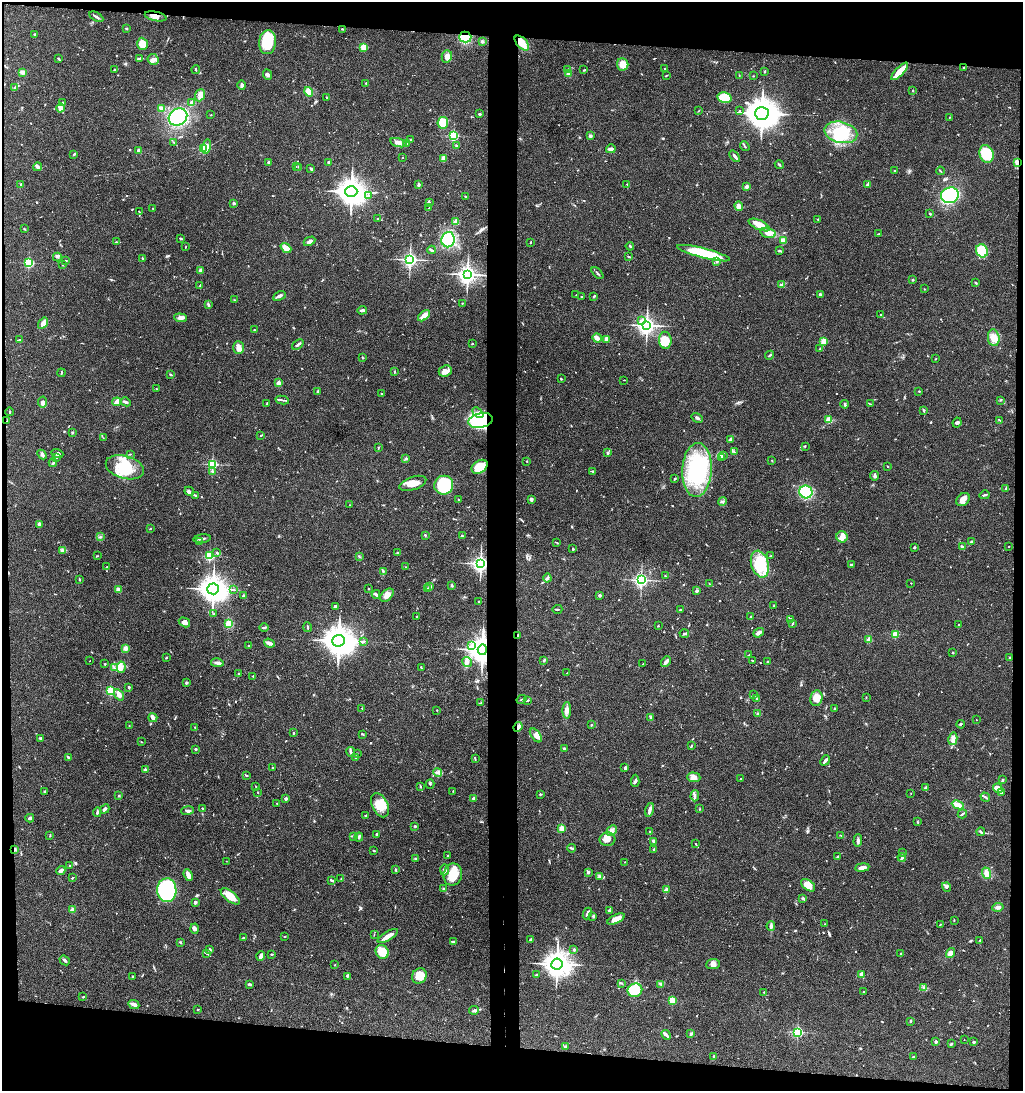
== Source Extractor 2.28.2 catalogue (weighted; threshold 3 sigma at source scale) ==
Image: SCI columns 205-4285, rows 6-4359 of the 4442 x 4368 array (HDU 1 of 3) = the unmasked area's bounding box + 8 px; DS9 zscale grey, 4 x 4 block average (1 PNG px = mean of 4 x 4 image px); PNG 1025 x 1093 px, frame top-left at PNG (2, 2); each listed source drawn as its Kron ellipse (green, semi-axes under 4 px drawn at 4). Shown black and unused: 11% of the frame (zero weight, under 3 of 4 exposures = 6% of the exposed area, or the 3 px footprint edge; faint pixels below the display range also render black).
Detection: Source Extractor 2.28.2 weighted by HDU 2 'WHT'. Background 0.0676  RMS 0.0054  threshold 0.0241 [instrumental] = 3 sigma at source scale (4.5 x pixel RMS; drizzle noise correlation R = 1.50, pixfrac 1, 0.05/0.05 arcsec/px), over >= 5 px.
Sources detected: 772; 2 too faint to see at this stretch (4 x 4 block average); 1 inside a brighter object's white glare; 3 cosmic-ray / hot-pixel residue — neither listed nor drawn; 23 coinciding with a brighter row at this scale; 35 inside a brighter listed object's ellipse — not listed separately; of the other 708, all 500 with FLUX_AUTO >= 1.46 (the completeness limit of this list) listed and drawn (208 fainter detections not listed), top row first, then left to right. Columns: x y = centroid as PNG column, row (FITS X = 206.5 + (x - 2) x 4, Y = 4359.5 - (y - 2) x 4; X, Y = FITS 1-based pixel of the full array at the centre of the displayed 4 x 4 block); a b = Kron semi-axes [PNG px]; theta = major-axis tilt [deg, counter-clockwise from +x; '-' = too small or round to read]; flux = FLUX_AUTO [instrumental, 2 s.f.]
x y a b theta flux
156 16 11 4 -11 21
96 17 8 2 -31 6.4
126 28 3 2 - 2.8
342 29 3 2 - 3.2
34 35 3 2 - 2.7
465 37 6 5 - 84
267 42 12 8 84 130
482 42 3 2 - 4.5
522 43 9 5 -46 42
142 44 6 5 - 35
364 47 2 2 - 160
447 56 6 5 - 16
58 58 3 2 - 2.2
140 59 3 2 - 3.9
153 59 5 5 - 14
623 64 6 5 - 40
964 67 2 2 - 2.7
664 68 3 2 - 1.6
196 69 4 2 - 3.1
568 69 3 2 - 1.5
114 70 2 2 - 4.4
584 70 3 2 - 2.6
900 71 11 4 46 41
23 72 4 3 - 12
764 72 2 2 - 2.5
568 73 3 3 - 4.5
268 75 5 4 - 6.8
739 75 2 2 - 1.6
666 76 2 2 - 1.7
753 76 2 2 - 1.7
366 83 2 2 - 6.6
242 85 5 3 - 6.8
15 88 3 2 - 4
913 90 2 2 - 1.7
309 92 5 4 - 30
200 95 6 4 68 14
327 98 2 2 - 1.8
724 98 7 5 -12 100
62 103 3 2 - 3
192 103 2 2 - 19
60 108 4 4 - 15
161 108 3 3 - 6.7
739 110 2 2 - 1.6
699 111 4 2 - 1.5
762 113 7 6 - 4500
479 114 2 2 - 5.6
211 115 2 2 - 2.2
178 117 10 8 35 210
950 117 2 2 - 1.6
443 123 6 5 - 70
841 132 17 10 -13 100
454 136 2 2 - 410
590 136 2 2 - 26
411 140 2 2 - 4.4
174 143 4 2 - 2.6
398 143 8 3 -15 14
407 144 2 2 - 1.9
207 146 7 4 77 17
456 146 3 2 - 3
745 146 5 2 - 3.5
203 149 2 2 - 220
611 149 5 4 - 10
139 150 4 3 - 8.4
74 154 3 2 - 3.6
986 154 9 7 -73 99
735 156 6 2 -49 9.4
402 157 2 2 - 2.1
444 158 4 4 - 25
329 162 2 2 - 7.3
1017 162 4 2 - 13
269 163 3 3 - 6.6
779 165 4 2 - 4.9
38 167 4 3 - 6.4
296 167 3 2 - 1.9
299 167 2 2 - 1.8
311 169 3 2 - 4.6
894 170 2 2 - 2.2
940 171 4 2 - 2.4
21 184 2 2 - 2.3
627 184 2 2 - 2.6
868 184 3 2 - 7.3
419 185 3 2 - 6.8
746 186 2 2 - 33
351 192 6 5 - 3500
368 195 2 2 - 2
950 195 9 8 - 280
465 196 2 2 - 6.3
429 202 3 2 - 2.9
234 203 2 2 - 14
739 206 4 4 - 19
153 208 2 2 - 2
429 208 3 2 - 2.4
139 212 3 2 - 1.6
930 214 2 2 - 4.8
378 218 2 2 - 2.6
818 219 2 2 - 1.7
456 222 2 2 - 80
759 225 11 4 -24 47
24 229 2 2 - 3.1
768 233 8 5 -15 23
879 234 4 2 - 2
181 238 2 2 - 2
448 240 7 6 - 120
309 241 6 3 28 11
783 241 4 3 - 19
116 242 3 2 - 2.6
531 242 2 2 - 1.9
630 246 4 2 - 4.2
186 247 2 2 - 1.5
286 248 6 4 -39 25
431 250 4 2 - 5.5
779 251 3 2 - 3
982 251 7 6 - 95
703 253 27 5 -14 160
57 257 4 2 - 3.9
629 257 4 2 - 3.1
143 259 4 2 - 3.1
66 260 2 2 - 2.2
410 260 3 3 - 910
717 262 2 2 - 1.6
29 263 2 2 - 340
62 265 2 2 - 1.7
201 270 2 2 - 54
597 273 7 2 -48 5.1
467 274 3 3 - 1300
913 280 3 2 - 2.3
976 283 3 2 - 2.8
782 285 3 2 - 7.5
200 286 3 2 - 2.4
924 289 2 2 - 1.7
820 294 3 3 - 5.4
576 295 2 2 - 2.1
279 296 7 2 25 8.6
594 296 3 2 - 2.3
581 297 2 2 - 6.6
234 300 3 2 - 1.6
462 303 2 2 - 1.6
208 304 4 2 - 5
362 310 5 2 - 9.4
881 315 2 2 - 4.6
424 316 7 3 41 26
181 318 6 3 -5 10
641 320 4 2 - 6.2
43 323 6 3 55 21
647 325 3 3 - 1300
254 330 2 2 - 2.3
597 338 4 3 - 18
994 338 8 5 -82 25
607 339 4 3 - 14
19 340 4 2 - 1.6
665 340 8 6 -86 46
824 341 2 2 - 120
472 343 2 2 - 6.4
298 345 6 2 37 6.7
238 347 6 5 - 16
820 348 2 2 - 1.7
770 355 5 2 - 3.4
363 358 3 2 - 1.6
935 359 3 2 - 1.6
395 371 4 2 - 2.5
445 371 7 5 22 21
61 373 4 2 - 2.8
170 374 4 2 - 3
561 379 2 2 - 3
624 380 2 2 - 1.7
279 383 2 2 - 62
156 389 2 2 - 1.6
318 391 3 2 - 6.4
919 391 2 2 - 2.2
381 393 2 2 - 2
282 400 7 2 -12 5.9
1000 400 2 2 - 2
43 402 5 4 - 11
117 402 4 2 - 32
126 402 5 2 - 5.3
267 404 4 2 - 4.6
845 404 4 2 - 4.1
870 404 3 2 - 1.8
923 410 4 2 - 3.5
10 412 4 2 - 3
478 413 6 3 -41 12
697 418 6 2 -32 8.2
481 420 12 7 11 200
829 420 2 2 - 140
1000 420 3 2 - 2.2
7 421 3 2 - 1.6
957 422 5 3 - 6
72 432 3 2 - 2.8
261 435 3 2 - 2.5
103 438 2 2 - 2.3
731 439 4 3 - 5.8
805 446 3 2 - 1.7
378 447 3 2 - 2.5
734 452 4 2 - 3.5
57 453 6 3 -22 7.5
608 453 2 2 - 17
130 454 2 2 - 1.9
42 455 5 3 - 7.2
723 455 3 2 - 2.4
56 457 2 2 - 1.5
406 458 3 2 - 3.2
722 458 3 2 - 3.2
772 460 2 2 - 1.6
527 461 2 2 - 1.7
53 463 4 2 - 5.3
212 464 2 2 - 540
887 466 2 2 - 2
125 467 19 11 -15 99
480 467 9 6 35 68
697 470 27 14 88 280
213 471 4 2 - 3.6
593 471 4 2 - 3.7
874 476 5 2 - 4.4
675 479 2 2 - 3.4
413 483 14 6 20 31
444 485 9 9 - 200
1006 488 3 2 - 6.1
189 491 5 3 - 7.1
806 492 6 6 - 130
195 495 4 2 - 3.6
985 495 5 2 - 4.1
531 499 3 3 - 7.3
458 500 2 2 - 2.5
963 500 7 5 45 24
722 501 4 2 - 4.7
350 505 2 2 - 1.5
39 524 2 2 - 38
150 529 3 2 - 1.7
425 535 2 2 - 2.9
462 536 3 2 - 2.2
100 537 3 2 - 2.3
842 537 6 5 - 21
202 539 8 2 8 7.5
199 542 2 2 - 2.6
972 542 4 2 - 7.5
557 543 2 2 - 2.2
914 547 2 2 - 4.5
962 547 3 3 - 6.7
1009 547 2 2 - 2.4
573 549 2 2 - 2.4
62 550 2 2 - 2.5
217 553 3 2 - 2.5
397 553 3 2 - 3.2
97 556 2 2 - 2.2
209 556 2 2 - 310
359 556 2 2 - 1.7
770 556 3 2 - 2.1
481 564 3 3 - 1100
760 564 14 8 -72 130
851 564 2 2 - 6.3
107 567 2 2 - 1.6
406 567 2 2 - 2.1
383 571 3 2 - 3.2
665 576 2 2 - 1.9
547 578 4 3 - 7.4
79 580 4 2 - 2.3
641 580 2 2 - 880
911 583 2 2 - 1.6
710 584 3 2 - 1.5
452 585 2 2 - 17
430 587 2 2 - 2.5
118 589 4 3 - 11
213 589 6 5 - 3000
368 589 2 2 - 3.8
428 589 2 2 - 1.5
234 590 3 2 - 1.8
697 591 2 2 - 7.5
376 594 4 2 - 8.5
387 595 8 5 43 19
600 595 2 2 - 21
244 596 2 2 - 29
478 602 2 2 - 1.9
335 606 3 2 - 3.8
774 606 3 2 - 1.7
557 609 5 2 - 3.8
680 610 3 2 - 1.7
214 614 2 2 - 1.9
417 616 3 2 - 2.2
751 616 2 2 - 2
790 620 4 2 - 5.4
184 622 6 4 -31 11
793 623 2 2 - 1.9
229 624 3 3 - 35
958 625 2 2 - 2.4
658 626 2 2 - 4.7
264 627 4 2 - 5.4
308 627 5 2 - 3.8
759 633 6 3 37 11
684 634 5 2 - 4.5
895 634 2 2 - 150
518 635 3 2 - 3.3
869 639 2 2 - 95
339 641 6 6 - 4300
363 641 2 2 - 2.1
269 643 5 3 - 15
471 645 4 3 - 7.8
248 646 2 2 - 2.4
125 648 4 3 - 10
482 650 5 4 - 3300
953 653 2 2 - 2.7
748 655 2 2 - 2.1
166 657 2 2 - 3.3
1010 658 2 2 - 4.3
544 660 3 2 - 5.4
752 660 2 2 - 2.4
90 661 2 2 - 1.6
467 662 5 4 - 10
666 662 6 2 48 16
767 662 3 2 - 2.1
217 663 6 3 -11 12
105 664 2 2 - 3.3
643 664 2 2 - 1.7
121 667 6 3 83 9.2
114 668 2 2 - 1.5
421 668 3 2 - 2.4
239 673 3 2 - 1.5
567 673 2 2 - 1.6
253 676 2 2 - 2
186 683 2 2 - 22
129 687 2 2 - 3.5
111 691 2 2 - 280
119 695 6 4 -56 20
753 695 3 2 - 2
866 697 2 2 - 1.7
816 698 8 6 79 35
521 699 5 2 - 3.8
757 699 4 2 - 3.4
528 700 3 2 - 1.6
481 703 3 2 - 2.2
362 708 2 2 - 3
834 708 2 2 - 2.5
437 710 2 2 - 2.1
567 710 8 3 89 13
758 713 4 2 - 3.5
651 717 2 2 - 2.1
153 718 5 2 - 18
976 720 2 2 - 2.4
961 724 4 2 - 2.3
591 725 2 2 - 5.7
129 726 2 2 - 2.3
195 727 3 2 - 1.6
518 727 5 3 - 13
294 733 2 2 - 7.4
363 734 4 2 - 2.8
536 735 8 4 -53 29
40 738 3 2 - 4
953 739 6 3 77 13
141 742 2 2 - 1.5
691 746 4 2 - 2.6
564 748 2 2 - 4.2
196 749 2 2 - 5.6
351 752 4 2 - 8.2
357 754 3 2 - 3.2
68 757 3 2 - 4.3
356 758 2 2 - 1.8
475 759 3 2 - 2.4
825 760 5 2 - 9.5
272 767 3 2 - 1.5
625 768 3 2 - 5.7
146 770 4 2 - 7.3
437 772 4 2 - 6.6
247 776 3 2 - 2.3
694 777 7 5 -4 15
741 778 2 2 - 1.7
1003 780 2 2 - 1.5
635 781 6 2 86 5.2
430 784 4 2 - 2.3
256 786 2 2 - 1.7
420 786 3 2 - 2.2
926 788 3 2 - 2.6
998 788 5 4 - 12
44 791 2 2 - 2.6
453 791 2 2 - 1.5
258 792 2 2 - 1.7
1001 792 3 2 - 5.9
911 793 2 2 - 1.5
540 794 2 2 - 2.8
119 796 3 2 - 1.5
695 796 5 2 - 6.4
985 797 5 2 - 4.4
286 799 2 2 - 21
474 799 2 2 - 30
277 803 3 2 - 2.4
380 805 13 8 -64 52
958 805 6 4 -25 24
202 808 3 2 - 1.7
105 809 5 3 - 8
699 809 2 2 - 1.5
650 810 7 3 76 11
187 811 6 3 9 6.6
97 812 5 2 - 4.6
962 814 5 2 - 4
365 815 2 2 - 9.2
30 818 4 3 - 7.4
917 822 3 2 - 2
415 826 3 2 - 2.4
561 828 2 2 - 100
612 831 6 4 43 13
650 831 3 2 - 2.3
981 832 4 2 - 5.4
377 834 2 2 - 3.7
50 835 3 2 - 2.2
841 835 2 2 - 1.9
354 836 3 2 - 2.8
359 837 4 2 - 4.4
607 839 8 7 - 29
654 841 3 2 - 3.5
858 841 6 3 87 7.8
695 844 2 2 - 1.7
572 848 4 2 - 4.9
15 849 4 2 - 3.2
654 849 2 2 - 14
374 851 3 2 - 3.2
903 853 3 2 - 2.8
448 856 2 2 - 3.9
837 857 3 2 - 3.1
902 857 4 2 - 6
416 859 3 2 - 2.3
226 861 2 2 - 1.7
625 862 2 2 - 1.6
69 865 2 2 - 1.6
862 868 7 3 8 17
61 870 4 3 - 12
396 870 3 2 - 3.1
444 870 5 3 - 7.5
588 872 4 3 - 5.3
987 873 6 3 -69 22
188 875 6 2 -69 33
453 875 11 9 79 55
599 877 4 2 - 4.2
72 878 3 2 - 2.2
341 879 3 2 - 1.9
332 881 4 2 - 5.1
808 885 8 5 -38 31
946 887 5 3 - 6
444 889 2 2 - 6.5
167 890 12 9 -89 290
666 890 2 2 - 65
230 896 11 5 -39 49
803 898 3 3 - 4.7
195 902 2 2 - 26
998 907 6 3 7 11
72 910 2 2 - 73
609 911 4 2 - 5.7
587 913 6 2 64 6.9
593 916 3 2 - 3.1
616 919 9 4 26 31
954 920 2 2 - 1.5
825 924 2 2 - 2
940 925 2 2 - 1.9
771 926 5 3 - 8.6
195 929 5 4 - 8.1
374 935 3 2 - 1.7
388 936 11 3 30 23
284 937 3 2 - 2
243 938 2 2 - 2.6
530 940 2 2 - 24
980 940 2 2 - 3.8
453 941 3 2 - 3.2
180 942 3 2 - 2.8
210 950 4 2 - 5.8
574 950 2 2 - 20
382 952 7 6 - 55
951 953 5 3 - 18
207 954 3 2 - 1.6
271 954 2 2 - 3.1
901 954 2 2 - 1.8
261 956 5 3 - 11
65 960 5 2 - 5
557 964 6 5 - 3000
713 964 7 5 6 17
335 965 2 2 - 1.9
862 974 2 2 - 63
537 975 2 2 - 1.8
348 976 3 3 - 3.6
419 976 8 7 - 37
132 977 2 2 - 2.8
621 983 3 2 - 2.9
249 984 3 3 - 4.7
661 984 3 2 - 4.1
923 987 4 2 - 4.4
635 990 7 6 - 98
764 992 2 2 - 1.7
864 992 2 2 - 3.7
83 997 3 2 - 2.1
672 1000 2 2 - 160
134 1004 6 3 -26 15
198 1009 3 2 - 1.8
474 1010 5 3 - 6.8
911 1021 3 2 - 1.9
797 1032 2 2 - 530
691 1034 3 2 - 5.5
666 1035 5 2 - 11
964 1040 2 2 - 1.7
936 1042 4 2 - 4.2
973 1042 2 2 - 15
951 1044 3 2 - 4.2
566 1047 4 2 - 3.2
714 1057 3 2 - 8.8
913 1057 3 2 - 2.4
Overlapping masked pixels (flux is a lower limit): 8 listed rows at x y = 465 37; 1017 162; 481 420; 7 421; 481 564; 482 650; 518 727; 15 849
Diffuse or blended objects may show on this block-average render without a row.